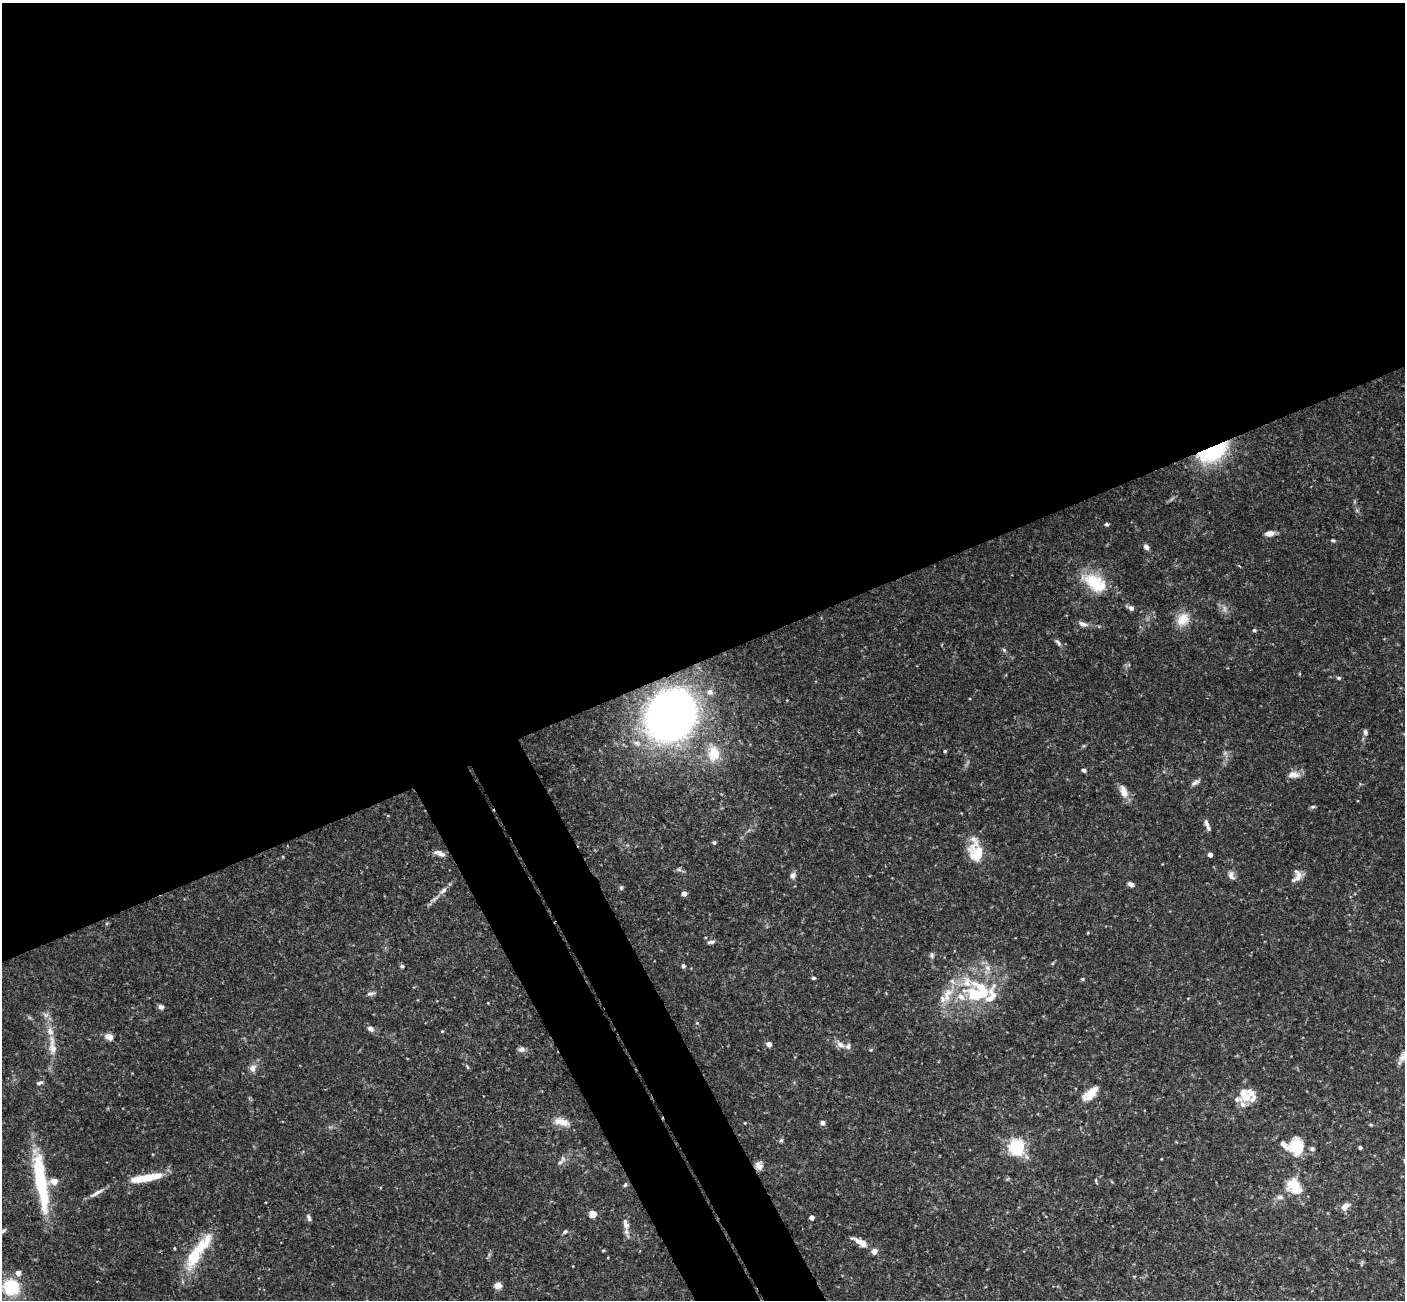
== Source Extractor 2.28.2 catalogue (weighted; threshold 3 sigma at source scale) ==
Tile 2 of 4 x 4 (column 2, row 1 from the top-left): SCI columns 1456-2858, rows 4073-5370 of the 5722 x 5686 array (HDU 1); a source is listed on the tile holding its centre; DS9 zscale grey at full resolution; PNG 1407 x 1302 px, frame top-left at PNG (2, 3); no overlay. Shown black and unused: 55% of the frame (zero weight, under 3 of 4 exposures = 6% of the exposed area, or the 3 px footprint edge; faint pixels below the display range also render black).
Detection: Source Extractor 2.28.2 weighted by HDU 2 'WHT'; one run over the whole footprint, this tile lists its part. Background 0.125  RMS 0.0031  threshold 0.0139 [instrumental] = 3 sigma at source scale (4.5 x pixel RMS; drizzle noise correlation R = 1.50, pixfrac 1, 0.05/0.05 arcsec/px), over >= 5 px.
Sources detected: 114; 2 inside a brighter object's white glare — not listed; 20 inside a brighter listed object's ellipse — not listed separately; the other 92 listed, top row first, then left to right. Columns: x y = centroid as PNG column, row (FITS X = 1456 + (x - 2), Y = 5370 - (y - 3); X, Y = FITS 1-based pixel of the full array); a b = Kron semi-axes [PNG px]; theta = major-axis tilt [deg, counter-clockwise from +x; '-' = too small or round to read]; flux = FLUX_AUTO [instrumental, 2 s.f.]
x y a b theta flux
1213 452 37 17 26 23
1107 524 5 4 - 0.44
1269 533 9 6 6 2.2
1333 540 6 4 -20 0.45
1146 547 7 5 -46 1.2
1093 581 31 21 -26 11
1131 608 6 6 - 1.1
1224 608 10 5 -89 0.94
1183 619 19 14 52 4.8
1083 624 12 6 -16 1.5
1254 630 5 4 - 0.41
1058 642 11 5 -45 0.87
1004 650 6 4 -46 0.42
1339 678 6 4 -14 0.5
710 692 7 7 - 1.2
671 716 32 27 53 230
1365 732 8 6 -82 0.74
945 751 4 3 - 0.32
1225 753 7 4 -19 0.55
714 754 19 15 83 6.9
1084 770 6 4 -19 0.63
1294 775 16 9 -1 2.2
1195 782 12 5 31 0.97
1124 792 13 7 -71 3.3
1313 807 7 4 18 0.52
1206 823 9 6 -69 0.99
714 842 5 5 - 0.53
440 853 15 6 -20 1.6
977 854 22 17 -60 7.9
1210 855 4 4 - 1.6
679 870 7 4 -19 0.6
793 875 8 6 53 1.4
1231 875 12 7 -74 1.3
1297 878 17 7 28 1.8
1131 884 7 4 -21 1.3
621 888 6 5 - 0.45
443 890 14 6 43 1.5
684 893 4 4 - 2.1
711 942 9 5 12 0.81
1053 963 6 3 71 0.32
402 966 5 4 - 0.51
683 966 5 5 - 0.57
813 978 5 4 - 0.41
1082 979 5 4 - 0.36
967 982 54 33 -52 22
370 993 10 6 6 0.99
161 1007 6 6 - 0.98
370 1029 11 7 -30 1.1
442 1031 4 4 - 0.25
109 1036 8 6 -23 2.4
769 1044 4 4 - 2.1
840 1045 12 7 -28 1.7
52 1046 32 9 -86 4.8
521 1049 8 7 - 1.1
1403 1057 14 9 43 2.3
467 1067 6 3 -70 0.35
252 1068 9 8 - 1.6
39 1083 8 4 17 0.67
1090 1094 24 11 40 4.3
1246 1097 16 14 -45 4.2
561 1122 21 9 -13 3.5
822 1123 5 5 - 1.1
781 1140 5 5 - 0.54
1284 1145 37 12 -33 4
1017 1147 6 6 - 88
1360 1147 3 3 - 0.51
1297 1148 13 11 -48 7.8
1312 1149 6 5 - 0.68
1161 1159 3 3 - 0.2
561 1161 19 6 53 1.5
759 1165 10 9 - 1.7
144 1178 29 8 10 8.4
40 1179 60 10 -82 29
1096 1180 6 3 72 0.34
54 1181 12 10 -3 2
625 1185 6 4 62 0.47
1294 1186 22 16 -53 7.2
97 1193 22 5 31 1.7
1280 1197 10 6 -6 0.95
1345 1207 10 7 45 2
592 1214 6 6 - 3.1
812 1217 4 4 - 1.8
309 1218 9 5 -71 0.79
626 1224 15 7 -74 2
2 1231 13 4 29 0.75
565 1232 7 4 38 0.57
861 1242 17 6 -28 3.3
603 1250 5 3 - 0.31
194 1256 25 12 64 12
18 1273 5 5 - 2.1
498 1285 8 8 - 1.6
11 1287 16 16 - 13
Overlapping masked pixels (flux is a lower limit): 3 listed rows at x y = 1213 452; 671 716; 759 1165
Isophote crosses this tile's border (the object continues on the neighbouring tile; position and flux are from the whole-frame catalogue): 2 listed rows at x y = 1403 1057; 2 1231